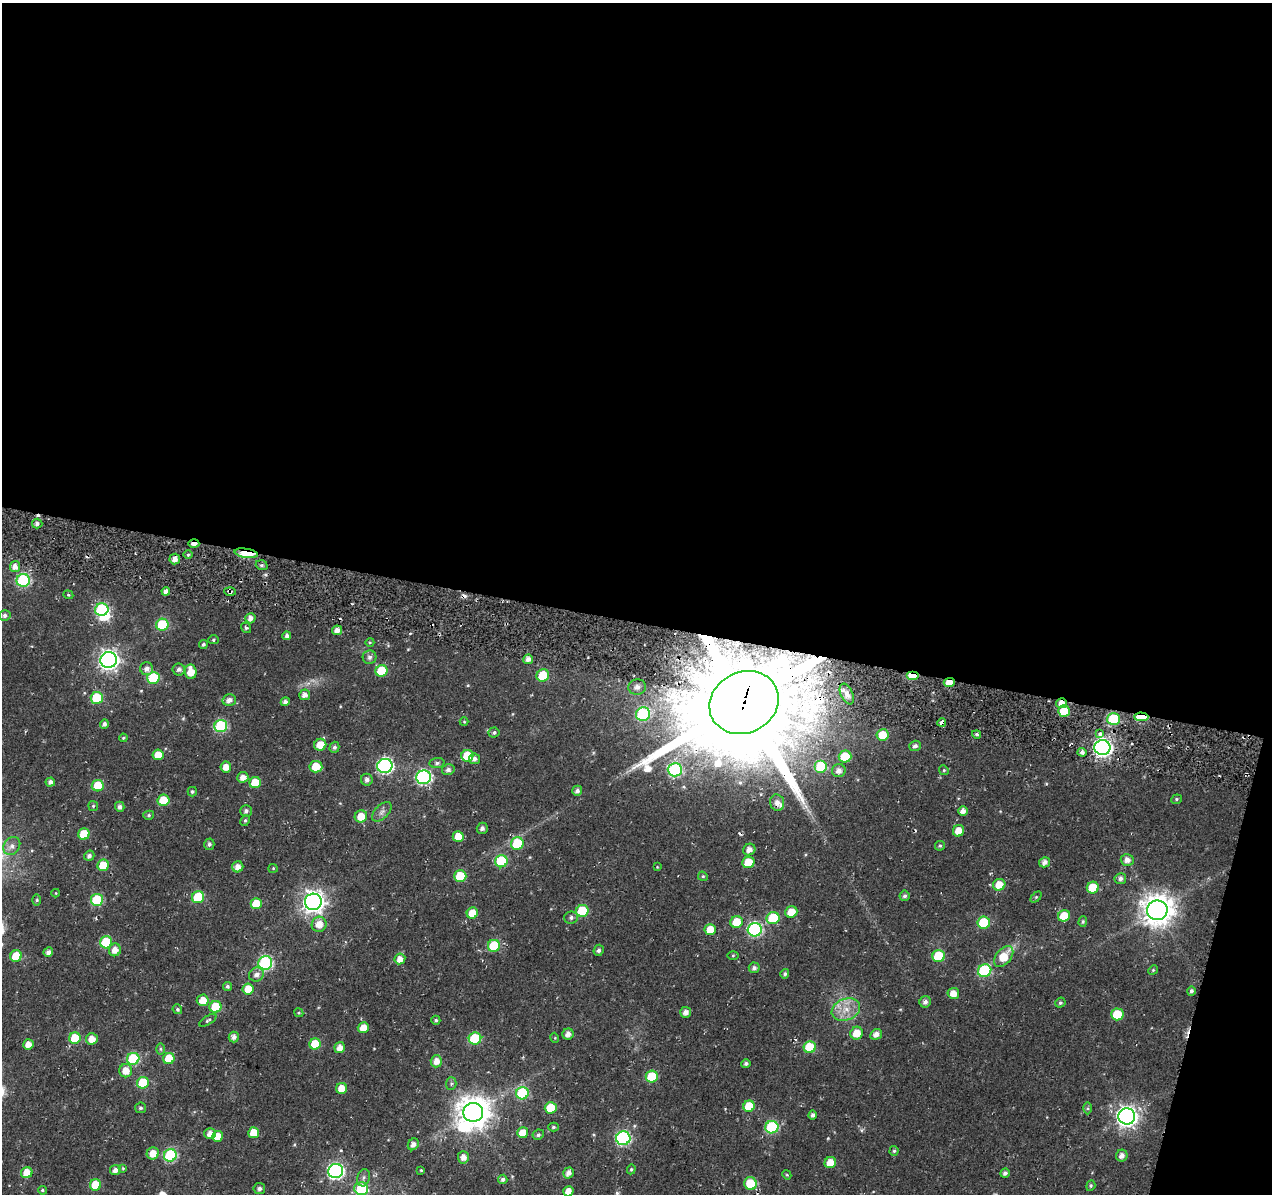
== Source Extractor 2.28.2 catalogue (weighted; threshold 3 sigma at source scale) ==
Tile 4 of 4 x 4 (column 4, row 1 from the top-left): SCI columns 3824-5093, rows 3855-5046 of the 5101 x 5331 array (HDU 1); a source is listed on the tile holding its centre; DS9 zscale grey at full resolution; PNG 1274 x 1196 px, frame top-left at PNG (2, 3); each listed source drawn as its Kron ellipse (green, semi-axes under 4 px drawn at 4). Shown black and unused: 54% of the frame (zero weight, under 2 of 3 exposures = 2% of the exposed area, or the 3 px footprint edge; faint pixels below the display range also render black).
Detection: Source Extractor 2.28.2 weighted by HDU 2 'WHT'; one run over the whole footprint, this tile lists its part. Background 0.0148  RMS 0.0053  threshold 0.0239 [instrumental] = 3 sigma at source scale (4.5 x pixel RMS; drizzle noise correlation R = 1.50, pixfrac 1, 0.0396/0.0396 arcsec/px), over >= 5 px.
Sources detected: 237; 2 inside a brighter object's white glare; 5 cosmic-ray / hot-pixel residue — neither listed nor drawn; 1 inside a brighter listed object's ellipse — not listed separately; the other 229 listed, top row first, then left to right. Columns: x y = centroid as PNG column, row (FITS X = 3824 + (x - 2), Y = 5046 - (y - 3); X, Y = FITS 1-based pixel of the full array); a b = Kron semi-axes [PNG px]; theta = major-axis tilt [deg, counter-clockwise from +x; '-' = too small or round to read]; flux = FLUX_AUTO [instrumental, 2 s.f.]
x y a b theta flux
37 524 5 5 - 1.8
194 544 5 3 - 3.2
246 553 12 4 -10 32
188 555 5 3 - 0.69
175 559 5 5 - 3.2
262 565 6 5 - 1.1
15 567 5 5 - 3.2
23 580 6 6 - 59
166 591 4 4 - 2.6
230 591 5 3 - 1
68 595 5 4 - 0.58
102 610 7 6 - 46
5 615 6 5 - 1.4
250 618 5 5 - 2.7
162 625 6 6 - 30
246 628 5 4 - 0.93
337 630 5 4 - 3
287 636 4 4 - 1.7
213 640 5 4 - 0.73
370 642 4 3 - 0.51
203 645 4 4 - 0.86
370 657 7 6 - 1.7
528 659 5 4 - 3
109 660 8 8 - 250
147 669 6 6 - 2.6
179 669 6 6 - 1.8
381 671 6 5 - 16
191 672 7 6 - 7.4
543 675 6 6 - 15
912 676 6 4 0 15
153 678 6 6 - 28
949 682 5 4 - 6.1
637 687 9 7 12 3.2
847 694 11 6 -65 2.5
305 695 5 5 - 2.6
97 698 6 6 - 23
229 700 7 5 14 3.1
285 702 4 4 - 1.9
744 702 35 30 26 14000
1061 703 5 5 - 3.7
1064 711 6 5 - 14
643 714 7 6 - 46
1141 717 7 4 -1 24
1114 719 6 6 - 35
464 722 4 4 - 0.52
942 722 4 3 - 5.5
104 724 5 4 - 1.7
221 726 6 6 - 47
494 732 5 5 - 1.1
977 734 4 4 - 1.1
1100 734 3 3 - 2.7
882 735 6 5 - 9.2
123 738 4 4 - 0.58
320 745 6 6 - 7.8
915 746 6 5 - 1.6
334 747 5 5 - 1.5
1102 748 8 7 - 200
1082 752 4 4 - 1.8
158 755 5 5 - 7.7
467 756 6 6 - 13
845 757 6 6 - 15
474 759 5 5 - 2.1
437 763 7 5 6 1.4
385 766 7 7 - 110
821 766 6 6 - 23
226 767 5 5 - 4.5
316 767 6 5 - 10
448 770 6 5 - 2
675 770 7 6 - 58
944 770 5 4 - 0.68
839 771 7 6 - 3.2
243 777 5 5 - 3.5
424 777 7 7 - 100
367 780 6 6 - 2
50 782 5 4 - 1.9
255 783 5 5 - 12
98 786 6 5 - 15
577 791 5 5 - 1.9
192 792 5 4 - 0.89
1176 799 5 4 - 0.75
163 800 6 5 - 17
777 803 8 7 - 2.7
93 806 5 5 - 0.69
120 807 5 4 - 1.9
246 811 6 6 - 1.5
963 811 5 5 - 2.9
382 812 12 6 45 2.3
149 815 5 4 - 0.9
361 816 6 6 - 7.7
245 820 6 4 63 0.82
482 828 5 5 - 1.7
959 831 6 5 - 6.2
84 834 6 5 - 14
458 837 5 5 - 6.9
517 843 6 6 - 21
209 844 6 5 - 1.3
12 846 10 7 55 2.9
940 846 5 5 - 0.93
749 849 6 5 - 3.4
89 856 5 5 - 1.6
1127 860 6 6 - 2.9
501 861 6 6 - 28
748 862 6 5 - 13
1044 862 5 5 - 2.4
103 865 6 5 - 14
238 867 5 5 - 3.7
657 867 3 3 - 0.37
273 868 4 4 - 0.56
460 876 6 5 - 17
703 876 5 4 - 0.74
1120 879 6 5 - 2
999 885 6 6 - 8.5
1093 888 6 6 - 13
56 893 4 2 - 0.34
905 896 5 5 - 1.4
198 897 6 6 - 25
1036 897 6 4 45 0.73
37 900 6 4 90 0.67
97 900 6 6 - 29
313 902 8 8 - 350
256 904 5 5 - 13
1157 910 10 10 - 820
582 911 6 6 - 24
791 912 6 5 - 7.7
472 913 6 5 - 9.8
1064 916 6 5 - 11
571 917 6 6 - 1.5
773 918 6 6 - 22
1083 921 5 4 - 0.83
736 922 6 6 - 11
984 923 6 6 - 24
319 924 8 7 - 5.6
710 930 6 5 - 8.5
755 930 7 6 - 71
106 942 6 6 - 26
494 946 6 6 - 22
115 950 6 6 - 4.4
599 950 6 5 - 1.3
48 952 5 4 - 2.1
16 956 6 5 - 15
733 956 5 3 - 0.59
939 956 6 6 - 23
1004 957 12 7 50 12
400 959 5 5 - 3.9
265 963 7 6 - 78
754 968 5 5 - 1.9
1153 970 5 4 - 0.64
985 971 7 6 - 44
785 974 5 4 - 1.1
256 975 7 7 - 2.6
227 986 5 4 - 1.1
248 989 5 5 - 9.7
1191 991 4 4 - 1.3
953 993 6 5 - 5.3
203 1000 6 5 - 6.3
925 1002 6 5 - 1.9
1060 1003 5 4 - 0.97
215 1007 6 6 - 18
177 1009 5 4 - 0.99
846 1010 15 10 21 7.5
686 1012 5 5 - 2.8
299 1013 5 3 - 0.54
1117 1014 6 6 - 17
208 1020 10 4 32 1
436 1020 4 4 - 0.87
363 1028 6 5 - 6
857 1033 6 6 - 7.6
568 1034 5 5 - 3
876 1034 6 5 - 3.2
234 1037 5 5 - 2.3
75 1038 6 5 - 17
475 1038 6 6 - 34
555 1038 5 3 - 0.45
92 1039 6 5 - 4.9
28 1044 5 5 - 4.5
315 1044 6 5 - 15
810 1047 6 6 - 21
340 1048 5 5 - 4
161 1049 6 4 -89 0.76
133 1059 6 6 - 37
169 1059 6 5 - 15
436 1061 6 5 - 3.9
746 1064 5 4 - 1.2
126 1071 6 6 - 6
652 1077 6 6 - 22
143 1083 6 6 - 22
451 1084 6 5 - 1
341 1088 5 5 - 6
522 1093 6 6 - 36
749 1106 6 5 - 13
140 1108 5 5 - 1
551 1108 6 5 - 16
1088 1108 6 4 89 0.88
473 1112 10 9 - 930
813 1115 5 4 - 1.7
1127 1116 8 8 - 310
553 1127 5 4 - 0.95
772 1127 6 6 - 43
254 1133 5 5 - 10
523 1133 5 5 - 8.7
210 1134 6 5 - 4
538 1135 6 5 - 1.2
217 1136 5 5 - 7.1
623 1138 7 7 - 83
413 1144 6 5 - 2.4
894 1151 5 4 - 0.86
153 1153 6 6 - 6.5
170 1155 6 6 - 53
1122 1156 6 5 - 2.7
463 1157 6 5 - 3.7
830 1163 6 5 - 7.3
123 1169 4 3 - 0.84
631 1169 5 4 - 0.69
115 1170 5 5 - 2.6
421 1170 3 3 - 0.48
336 1171 7 7 - 130
27 1173 6 5 - 8.6
568 1173 6 5 - 3.1
1005 1173 5 4 - 1.7
787 1175 5 3 - 0.54
364 1178 9 6 75 1.7
503 1179 5 4 - 1.6
750 1184 6 6 - 16
95 1185 6 5 - 14
1091 1186 5 4 - 0.72
259 1189 6 5 - 1.7
361 1189 7 6 - 26
42 1190 4 4 - 0.91
568 1191 5 5 - 4.4
Overlapping masked pixels (flux is a lower limit): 10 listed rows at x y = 194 544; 246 553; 230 591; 912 676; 949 682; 744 702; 1061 703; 1141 717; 942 722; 777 803